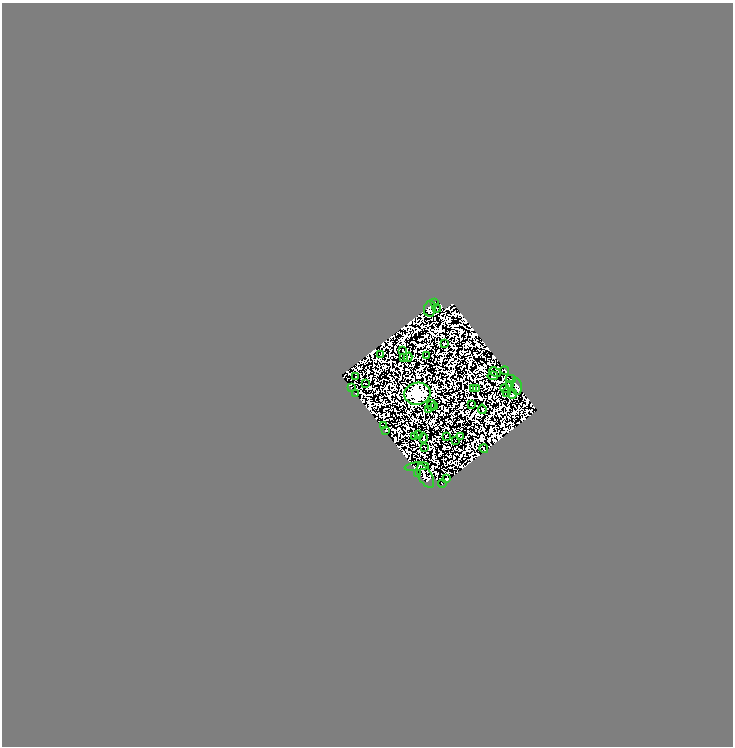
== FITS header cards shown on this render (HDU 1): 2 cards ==
NAXIS1  =                  731
NAXIS2  =                  744

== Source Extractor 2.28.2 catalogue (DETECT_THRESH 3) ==
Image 731 x 744 px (HDU 1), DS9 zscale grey, 1 PNG px = 1 image px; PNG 735 x 748 px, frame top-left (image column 1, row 744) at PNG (2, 3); each listed source drawn as its Kron ellipse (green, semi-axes under 4 px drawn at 4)
Background 0.142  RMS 4.1e-05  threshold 1.24e-04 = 3 sigma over >= 5 px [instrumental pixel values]
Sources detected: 123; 78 with non-positive FLUX_AUTO (blend fragments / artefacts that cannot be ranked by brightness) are neither listed nor drawn; the other 45 listed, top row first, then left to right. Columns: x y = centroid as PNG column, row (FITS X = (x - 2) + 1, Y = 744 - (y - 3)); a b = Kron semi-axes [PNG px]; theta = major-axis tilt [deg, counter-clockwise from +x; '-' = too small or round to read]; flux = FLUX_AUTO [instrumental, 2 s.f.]
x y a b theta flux
434 303 3 2 - 3.3
430 308 8 6 81 7
437 308 4 2 - 2.4
444 344 4 3 - 1
403 351 3 2 - 0.89
380 354 3 2 - 1.2
427 356 2 2 - 2.5
408 357 4 3 - 1.4
404 358 3 2 - 1.7
505 370 4 2 - 2
495 372 6 4 -27 1.6
493 376 5 3 - 0.67
356 377 2 2 - 0.51
511 379 5 2 - 0.52
365 383 2 2 - 1.4
509 385 4 2 - 2.6
351 387 3 2 - 2.9
517 387 8 5 -83 14
505 388 4 2 - 0.33
474 389 3 2 - 1.1
477 389 2 2 - 0.33
507 393 3 2 - 1.5
356 394 2 2 - 1.9
417 394 13 11 12 1800
513 394 5 2 - 1.7
471 404 4 2 - 1.5
431 405 5 2 - 0.74
435 406 3 3 - 1.8
482 409 5 2 - 0.58
428 410 2 2 - 1
383 426 3 2 - 3.4
386 431 4 3 - 0.56
418 435 3 2 - 0.07
414 436 2 2 - 1.3
446 436 3 2 - 1.1
461 437 2 2 - 1.8
423 438 5 2 - 1.3
456 441 2 2 - 0.38
425 447 3 2 - 1.8
484 449 4 2 - 1.3
417 467 12 4 7 3.5
418 474 2 2 - 0.37
425 476 13 6 -60 3.3
447 479 3 3 - 5.5
442 483 4 3 - 3.1
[78 non-positive-flux detections neither listed nor drawn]